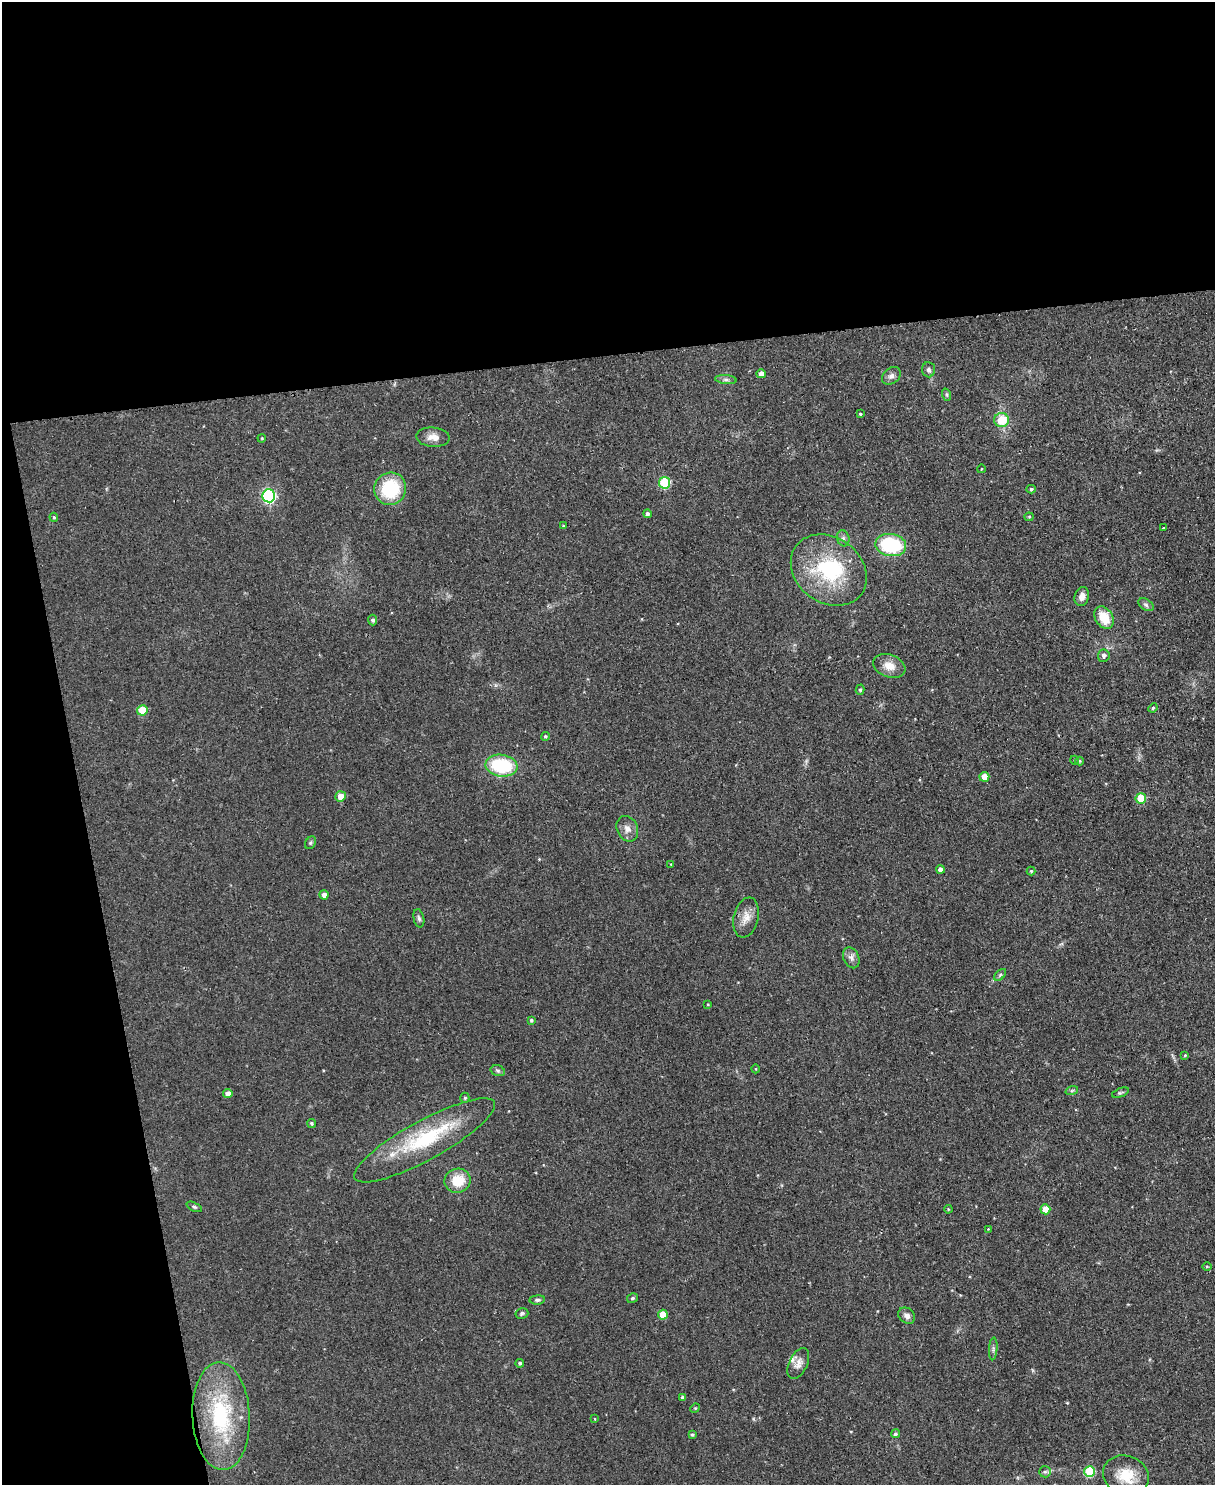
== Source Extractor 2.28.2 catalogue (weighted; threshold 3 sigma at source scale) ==
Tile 1 of 4 x 3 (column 1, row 1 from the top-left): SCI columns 4-1216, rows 3105-4587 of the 4855 x 4839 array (HDU 1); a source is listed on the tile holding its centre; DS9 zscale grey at full resolution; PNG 1217 x 1487 px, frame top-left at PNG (2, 2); each listed source drawn as its Kron ellipse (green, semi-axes under 4 px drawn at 4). Shown black and unused: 30% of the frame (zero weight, under 2 of 3 exposures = <1% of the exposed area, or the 3 px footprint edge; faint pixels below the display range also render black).
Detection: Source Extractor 2.28.2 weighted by HDU 2 'WHT'; one run over the whole footprint, this tile lists its part. Background 0.0935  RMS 0.0096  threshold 0.0434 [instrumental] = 3 sigma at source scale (4.5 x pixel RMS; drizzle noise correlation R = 1.50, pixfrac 1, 0.05/0.05 arcsec/px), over >= 5 px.
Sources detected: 85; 1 inside a brighter object's white glare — neither listed nor drawn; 2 inside a brighter listed object's ellipse — not listed separately; the other 82 listed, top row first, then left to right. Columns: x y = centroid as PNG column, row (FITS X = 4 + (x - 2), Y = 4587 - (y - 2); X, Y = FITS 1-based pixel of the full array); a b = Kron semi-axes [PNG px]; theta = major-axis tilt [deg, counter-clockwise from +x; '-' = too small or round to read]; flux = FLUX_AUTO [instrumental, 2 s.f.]
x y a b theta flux
928 370 7 6 - 2.9
761 374 4 4 - 4.9
891 376 10 7 40 3.8
726 380 11 4 -5 2.9
947 395 6 4 -72 1.4
860 414 3 3 - 2.5
1001 420 7 7 - 23
433 437 17 9 -3 8.4
262 438 4 3 - 0.83
981 469 4 3 - 0.63
665 483 5 5 - 60
390 489 16 16 - 53
1031 489 5 4 - 1.4
269 496 6 6 - 150
647 514 4 4 - 2.5
54 517 4 3 - 1.3
1029 517 4 4 - 1
563 526 3 3 - 0.87
1164 528 4 3 - 3.6
843 538 8 6 -76 3
891 545 15 11 -9 71
829 570 41 32 -37 85
1082 597 10 7 74 5.6
1146 605 8 5 -31 2.5
1104 618 12 8 -59 20
373 620 5 4 - 2.2
1104 656 6 6 - 3.3
889 666 17 11 -20 11
860 690 5 4 - 1.5
1153 708 5 4 - 1.3
142 710 5 5 - 32
545 736 4 4 - 1.3
1074 760 4 3 - 0.92
1080 761 4 4 - 0.88
501 766 16 11 -8 63
984 777 5 5 - 14
341 796 5 5 - 9.5
1141 798 5 5 - 31
627 829 13 10 -65 6.9
311 843 7 5 55 1.6
671 864 4 3 - 0.73
940 869 4 4 - 4.2
1031 871 4 4 - 1.1
324 895 4 4 - 4.7
746 917 20 12 77 11
419 918 9 5 -77 2.3
851 958 11 7 -65 4.2
1000 975 7 4 45 1.7
708 1004 4 3 - 0.86
531 1020 4 3 - 1.5
1185 1055 4 4 - 1
756 1069 4 3 - 0.76
498 1071 7 5 -17 1.9
1072 1090 6 4 19 1.4
228 1093 5 4 - 5.9
1120 1093 9 4 21 1.8
465 1098 5 4 - 1.5
311 1123 5 4 - 1.5
425 1140 79 19 29 82
458 1181 13 12 - 22
194 1207 8 4 -24 1.6
948 1209 4 3 - 0.78
1045 1209 5 5 - 9.6
988 1229 3 3 - 0.66
1207 1267 5 3 - 0.97
632 1298 5 4 - 1.8
537 1300 8 4 5 2.1
522 1313 6 5 - 2.1
663 1315 5 4 - 15
907 1316 9 7 -43 4.7
993 1349 11 3 85 2
520 1363 4 4 - 1.7
798 1364 16 9 65 6.7
682 1397 4 4 - 2.5
695 1408 5 4 - 1.2
221 1416 54 28 -87 87
595 1419 4 2 - 0.67
895 1434 4 4 - 2
692 1435 4 4 - 1.5
1090 1471 5 5 - 53
1045 1472 6 5 - 1.8
1126 1475 23 19 -21 26